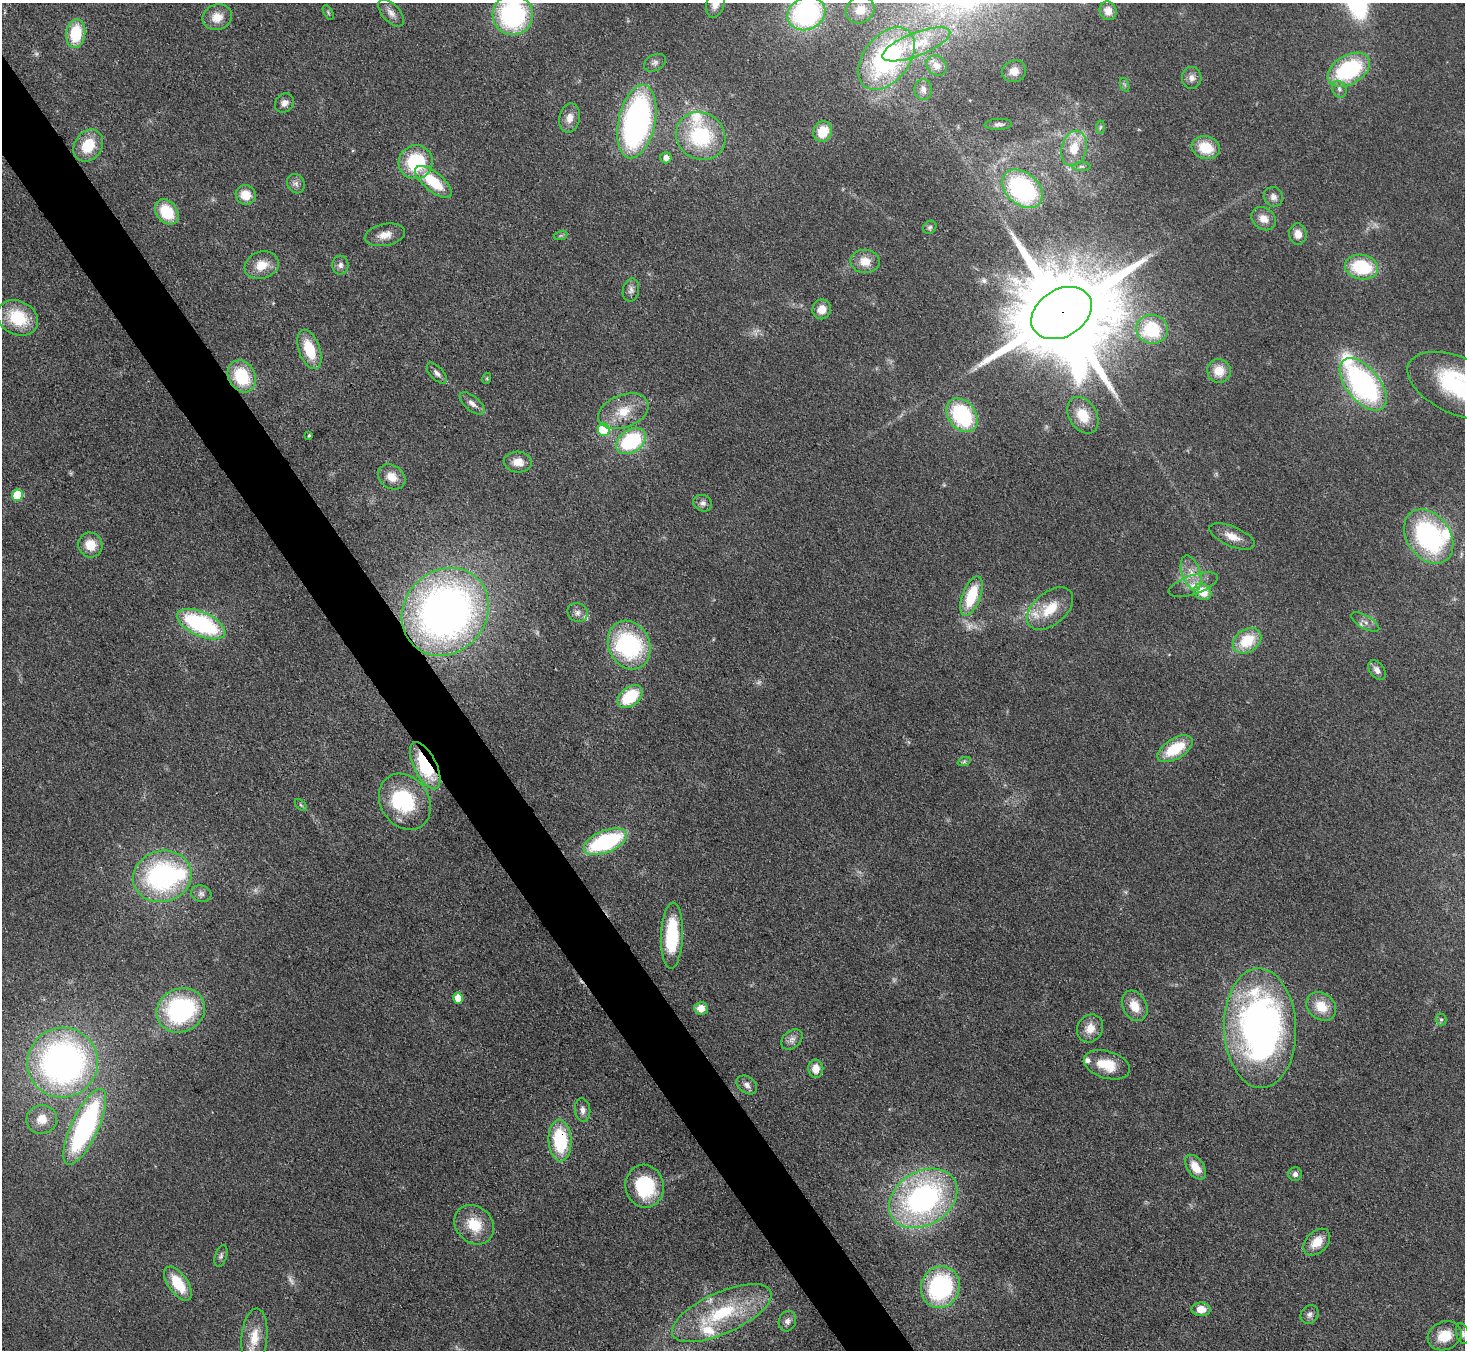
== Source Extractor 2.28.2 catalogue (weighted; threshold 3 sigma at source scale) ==
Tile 11 of 4 x 4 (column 3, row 3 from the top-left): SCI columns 2926-4388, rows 1645-2992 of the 5852 x 5845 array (HDU 1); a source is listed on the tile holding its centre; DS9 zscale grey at full resolution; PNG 1467 x 1352 px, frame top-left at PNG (2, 3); each listed source drawn as its Kron ellipse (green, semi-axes under 4 px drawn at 4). Shown black and unused: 4% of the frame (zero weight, under 3 of 4 exposures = <1% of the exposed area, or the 3 px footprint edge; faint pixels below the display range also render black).
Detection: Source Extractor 2.28.2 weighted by HDU 2 'WHT'; one run over the whole footprint, this tile lists its part. Background 0.0759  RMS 0.0066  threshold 0.0299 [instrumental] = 3 sigma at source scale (4.5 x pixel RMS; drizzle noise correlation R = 1.50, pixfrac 1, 0.05/0.05 arcsec/px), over >= 5 px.
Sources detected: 146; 5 too faint to see at this stretch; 4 inside a brighter object's white glare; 1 cosmic-ray / hot-pixel residue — neither listed nor drawn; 8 inside a brighter listed object's ellipse — not listed separately; the other 128 listed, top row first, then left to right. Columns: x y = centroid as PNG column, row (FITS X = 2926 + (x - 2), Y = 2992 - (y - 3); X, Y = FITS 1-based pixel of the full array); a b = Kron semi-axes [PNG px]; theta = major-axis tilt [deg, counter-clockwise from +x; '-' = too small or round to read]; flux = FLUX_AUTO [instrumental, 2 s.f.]
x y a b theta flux
716 3 16 8 75 8.5
860 10 15 13 30 9.6
1108 11 9 8 - 5.8
328 12 8 3 -60 0.92
391 13 16 8 -49 4.9
806 13 19 16 25 110
513 15 20 20 - 100
217 17 15 12 19 9.7
76 33 14 9 83 29
916 44 36 11 21 20
886 58 35 22 52 120
655 63 12 8 28 2.9
937 66 11 9 -42 4.5
1349 70 23 14 30 66
1014 71 12 10 20 6.4
1192 78 11 9 86 4.1
1125 85 7 4 -71 1.2
923 89 10 8 -89 3.2
1339 89 9 7 -64 2.4
284 103 10 9 - 4.1
570 118 15 10 79 6.3
637 122 37 18 78 210
998 124 14 5 3 2.3
1100 127 6 4 87 1.1
823 131 10 9 - 16
701 136 25 23 -37 56
88 146 17 13 56 20
1074 148 18 12 75 15
1206 148 14 11 -15 19
666 158 5 5 - 4.3
416 162 17 17 - 43
1081 166 9 4 0 1.6
434 182 22 9 -39 28
296 184 10 8 -64 3.1
1023 189 23 16 -41 97
246 195 10 9 - 11
1273 197 10 9 - 3.7
167 212 14 10 -50 26
1264 219 13 10 -38 6.5
930 227 7 6 - 1.6
1298 234 10 8 -84 6.3
385 235 20 11 11 8
561 235 7 4 19 1.2
865 261 14 11 -3 9.6
262 265 17 13 19 12
340 265 9 8 - 3.1
1361 267 17 12 -9 40
631 290 12 8 77 3.3
822 309 10 9 - 7.8
1062 313 32 23 31 22000
18 318 21 17 -26 32
1152 329 16 14 -7 41
309 349 20 10 -70 24
1219 371 12 12 - 11
437 373 13 6 -47 3.1
242 376 16 13 -62 33
487 378 5 3 - 0.79
1363 384 31 16 -51 150
1457 386 53 28 -24 73
472 403 15 7 -40 4.1
623 411 26 16 20 18
962 415 18 13 -52 65
1083 415 20 14 -58 17
604 430 6 6 - 51
309 435 4 3 - 0.87
631 441 16 11 32 58
518 462 14 10 -4 8.7
392 477 14 11 -34 9.3
17 495 6 5 - 31
703 503 9 8 - 3
1232 536 24 10 -23 8.7
1429 536 30 21 -55 110
90 545 12 12 - 12
1191 573 18 9 -72 8.8
1193 585 26 9 18 9.9
1203 592 9 7 -43 14
971 596 21 9 70 31
1050 609 27 16 40 20
445 612 46 41 47 370
578 613 10 9 - 3.4
1365 622 16 6 -30 3.6
201 624 26 12 -24 89
1247 641 15 11 34 24
629 645 25 20 -64 78
1377 670 11 7 -54 3.8
630 697 14 9 39 32
1175 749 19 10 32 27
964 762 7 4 20 1.3
425 766 26 11 -63 41
405 802 30 24 -56 54
301 805 7 4 -44 1.1
605 842 23 11 22 77
162 876 29 25 15 120
201 894 10 8 -18 2.7
672 936 33 11 88 47
458 998 5 5 - 12
1135 1006 16 12 -62 12
1321 1006 16 13 -39 15
701 1008 7 6 - 7.4
181 1010 25 21 26 97
1441 1019 6 5 - 1.2
1090 1028 14 12 58 8.8
1260 1028 60 36 -88 320
792 1039 12 8 41 3.6
63 1063 35 35 - 260
1107 1065 24 13 -16 18
816 1069 9 7 -89 7.5
747 1085 11 8 -37 3.5
582 1110 12 7 -83 3.7
42 1119 15 14 - 9.8
85 1127 41 13 65 140
560 1141 21 11 -86 47
1196 1167 14 8 -54 11
1295 1174 7 7 - 2.6
645 1186 21 19 -79 50
923 1198 36 27 31 170
474 1225 21 18 -44 20
1317 1242 15 10 46 11
221 1256 11 6 73 2.1
178 1284 19 10 -54 23
940 1287 21 19 69 90
1201 1309 9 7 -1 9
722 1313 54 20 24 55
1310 1314 10 8 50 2.9
787 1321 10 8 73 3.4
1463 1334 10 6 -75 2.4
1445 1336 17 14 23 15
254 1337 29 13 85 14
Overlapping masked pixels (flux is a lower limit): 3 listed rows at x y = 1062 313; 425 766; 560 1141
Isophote crosses this tile's border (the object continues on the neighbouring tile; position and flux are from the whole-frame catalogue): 6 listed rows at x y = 716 3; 806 13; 513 15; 886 58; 1457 386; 254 1337